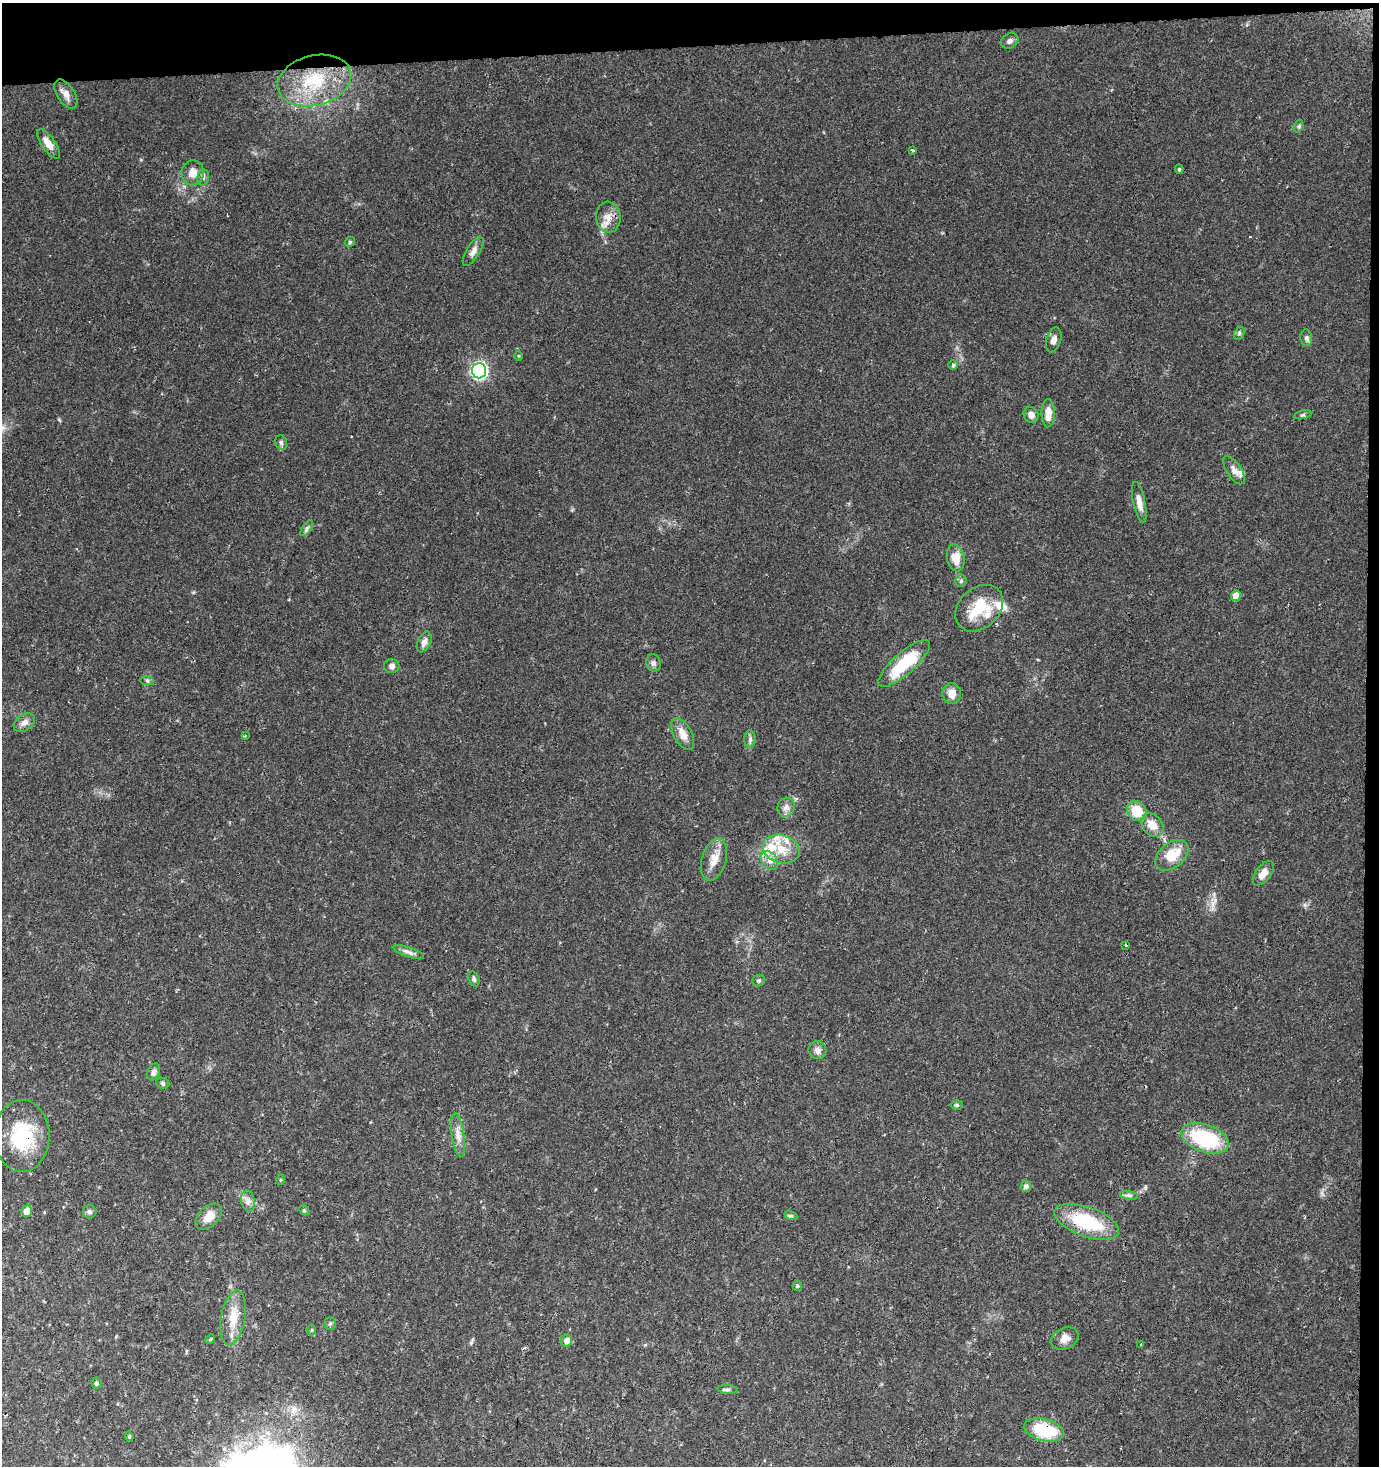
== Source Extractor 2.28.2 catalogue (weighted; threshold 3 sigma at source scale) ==
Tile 3 of 3 x 3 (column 3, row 1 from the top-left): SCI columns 2754-4130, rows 2930-4393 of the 4130 x 4393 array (HDU 1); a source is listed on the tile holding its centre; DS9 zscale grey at full resolution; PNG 1381 x 1468 px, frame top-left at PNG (2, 3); each listed source drawn as its Kron ellipse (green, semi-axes under 4 px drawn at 4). Shown black and unused: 4% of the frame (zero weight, under 2 of 3 exposures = <1% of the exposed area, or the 3 px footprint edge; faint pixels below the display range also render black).
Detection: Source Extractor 2.28.2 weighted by HDU 2 'WHT'; one run over the whole footprint, this tile lists its part. Background 0.0621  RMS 0.0069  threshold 0.0309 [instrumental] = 3 sigma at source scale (4.5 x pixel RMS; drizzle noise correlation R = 1.50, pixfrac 1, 0.0396/0.0396 arcsec/px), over >= 5 px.
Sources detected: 87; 1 cosmic-ray / hot-pixel residue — neither listed nor drawn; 6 inside a brighter listed object's ellipse — not listed separately; the other 80 listed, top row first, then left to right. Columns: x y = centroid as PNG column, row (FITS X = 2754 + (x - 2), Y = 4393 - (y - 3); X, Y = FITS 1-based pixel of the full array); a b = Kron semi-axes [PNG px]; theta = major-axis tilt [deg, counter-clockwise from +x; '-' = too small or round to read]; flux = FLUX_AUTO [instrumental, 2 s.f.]
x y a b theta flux
1009 41 9 7 31 2.5
314 80 37 25 15 42
66 94 16 8 -58 5.4
1299 126 6 4 72 1
48 144 17 7 -55 7.1
912 150 3 3 - 2.9
1179 169 4 4 - 1
193 173 12 11 - 7
203 177 8 6 77 1.8
608 217 15 12 -84 7.4
350 242 5 4 - 1
473 251 16 6 57 3.8
1239 333 7 5 63 1.2
1306 338 8 6 -86 1.6
1054 340 13 7 74 3.6
518 356 5 3 - 0.63
953 365 5 5 - 0.98
479 371 7 7 - 160
1048 413 14 6 89 7.6
1031 415 8 7 - 4
1303 415 9 3 13 0.99
281 442 7 5 -73 1.5
1234 470 16 7 -57 3.7
1139 503 21 6 -78 6.2
307 528 9 4 55 1.7
956 558 14 8 -79 10
961 581 6 5 - 1.2
1236 596 5 5 - 8
979 608 27 20 43 29
424 642 11 6 67 3.7
653 663 9 7 -73 2.3
904 663 33 11 42 33
392 666 8 7 - 2.3
147 680 7 4 -2 1.2
952 693 10 9 - 6
24 723 12 8 35 3.7
683 734 17 9 -62 7.2
245 736 4 3 - 0.6
750 739 8 5 -89 1.9
786 807 10 8 61 3.7
1137 811 10 9 - 17
1152 825 13 10 -51 8.5
781 849 19 14 -18 15
1172 855 19 12 40 16
714 859 22 12 74 9
770 861 10 7 -52 3.9
1263 873 14 7 53 6.1
1126 945 3 2 - 0.94
408 952 16 4 -20 2.9
474 979 8 5 -71 1.5
759 981 6 5 - 1.2
817 1050 9 9 - 3.6
154 1072 9 6 67 2.2
163 1083 7 5 -23 1.2
957 1105 6 5 - 1.1
458 1135 22 6 -81 5.4
22 1136 36 27 89 41
1205 1138 25 13 -19 49
280 1180 5 3 - 0.65
1026 1186 6 5 - 2.8
1129 1195 9 4 -8 1.7
248 1201 10 6 -81 3.3
304 1210 6 4 -45 0.82
27 1211 5 5 - 6
89 1212 7 6 - 1.7
791 1216 7 4 -18 1.2
209 1217 15 9 45 8.5
1087 1222 34 14 -19 43
797 1286 5 5 - 0.86
233 1318 27 12 80 13
330 1324 6 5 - 1.2
312 1330 5 3 - 0.79
1065 1338 14 10 25 5
210 1339 5 4 - 0.83
567 1341 6 5 - 4
1141 1345 3 3 - 1.7
96 1383 5 5 - 1.2
728 1389 10 4 -5 1.5
1044 1430 20 11 -14 33
129 1436 5 4 - 1
Overlapping masked pixels (flux is a lower limit): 2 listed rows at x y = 22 1136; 1044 1430